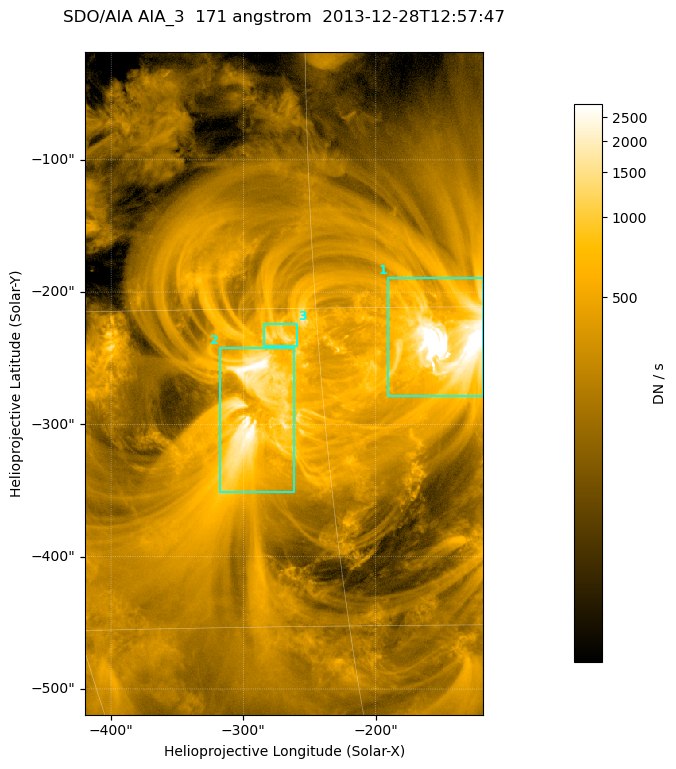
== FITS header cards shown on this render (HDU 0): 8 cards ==
TELESCOP= 'SDO/AIA '
INSTRUME= 'AIA_3   '
WAVELNTH=                  171
WAVEUNIT= 'angstrom'
DATE-OBS= '2013-12-28T12:57:47.34'
CTYPE1  = 'HPLN-TAN'
CTYPE2  = 'HPLT-TAN'
BUNIT   = 'DN / s  '

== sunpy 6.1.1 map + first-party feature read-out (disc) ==
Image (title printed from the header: SDO/AIA AIA_3  171 angstrom  2013-12-28T12:57:47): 502 x 835 px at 0.599 arcsec/px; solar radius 976 arcsec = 1628 px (partial field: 5.0% of the solar disc is inside the frame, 100% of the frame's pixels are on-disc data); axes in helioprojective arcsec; data unit DN / s (BUNIT, on the colour bar)
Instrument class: DISC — disc imager (sunpy class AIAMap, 171 A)
Bright regions (active regions / flare kernels): reference = the on-disc median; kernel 5 px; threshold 5 sigma = 723 DN / s over a disc level ~237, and >= 1.15x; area >= 419 px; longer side >= 6 px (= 3.6 arcsec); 3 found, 3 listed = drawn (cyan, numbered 1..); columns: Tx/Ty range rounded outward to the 2 arcsec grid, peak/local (2 s.f.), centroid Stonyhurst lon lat
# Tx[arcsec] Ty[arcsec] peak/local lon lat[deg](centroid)
1 -192..-118 -278..-188 31 -9 -17
2 -318..-262 -352..-242 15 -18 -20
3 -286..-258 -242..-224 6.3 -17 -16